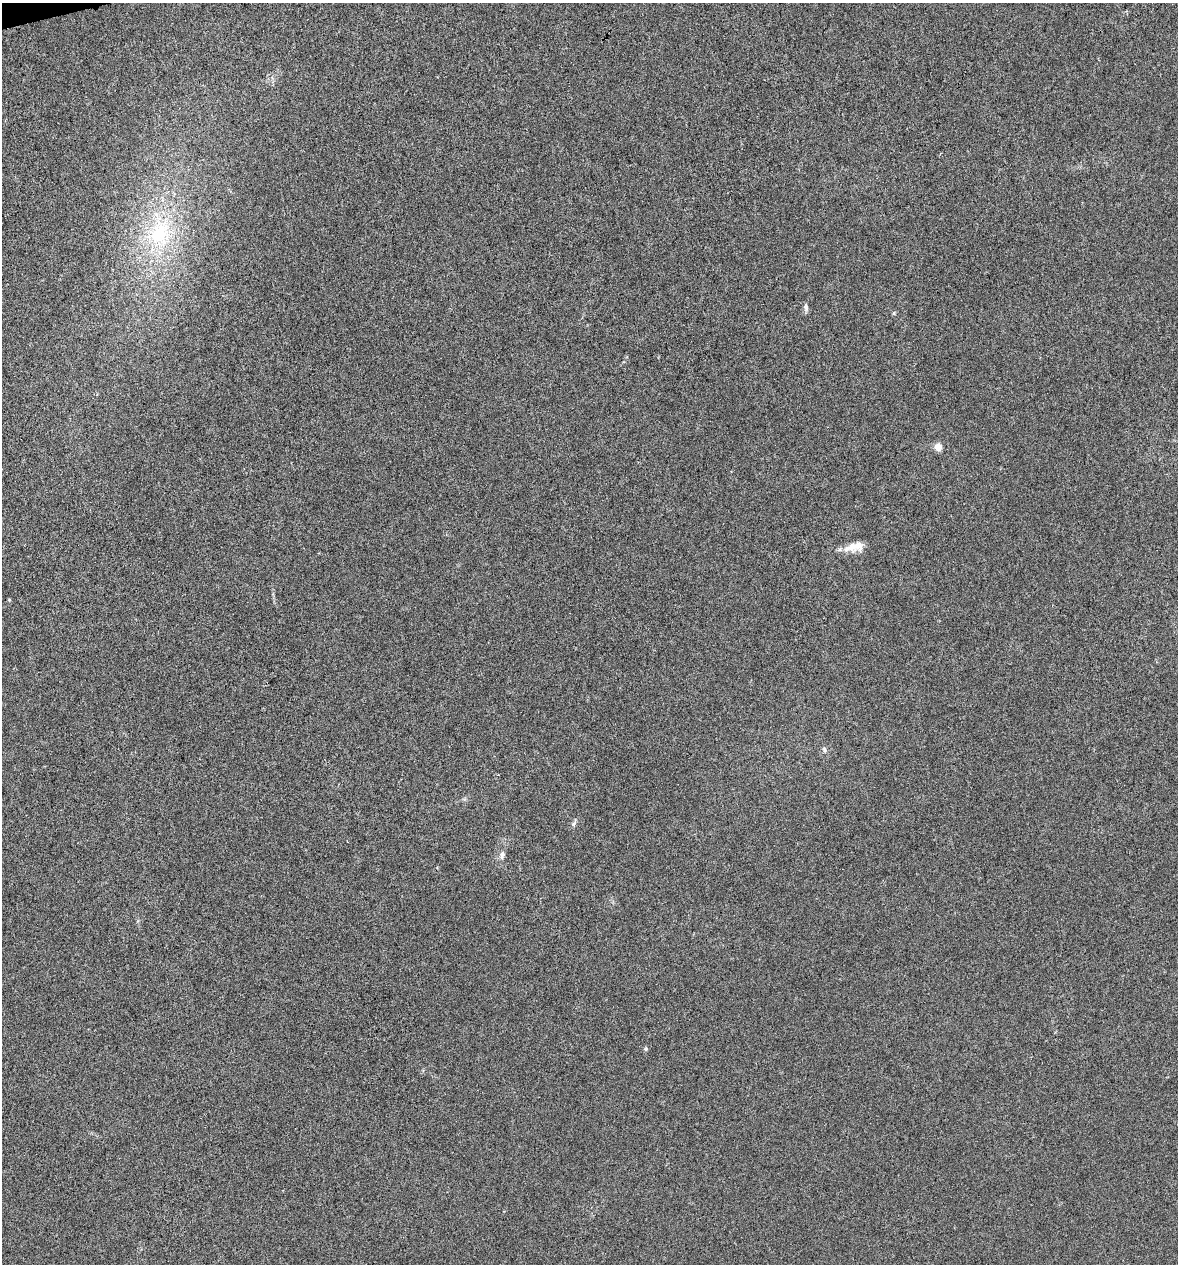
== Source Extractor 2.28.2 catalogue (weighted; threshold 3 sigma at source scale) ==
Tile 11 of 4 x 4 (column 3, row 3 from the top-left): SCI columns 2396-3571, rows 1263-2524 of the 4843 x 5052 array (HDU 1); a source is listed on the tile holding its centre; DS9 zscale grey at full resolution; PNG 1180 x 1266 px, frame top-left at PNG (2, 3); no overlay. Shown black and unused: <1% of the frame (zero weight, under 4 of 8 exposures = <1% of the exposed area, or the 3 px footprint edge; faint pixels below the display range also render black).
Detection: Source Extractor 2.28.2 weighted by HDU 2 'WHT'; one run over the whole footprint, this tile lists its part. Background -0.00911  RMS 0.0022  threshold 0.00881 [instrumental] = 3 sigma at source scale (4.09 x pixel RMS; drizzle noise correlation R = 1.36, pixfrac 0.8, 0.0396/0.0396 arcsec/px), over >= 5 px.
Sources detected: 11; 1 inside a brighter listed object's ellipse — not listed separately; the other 10 listed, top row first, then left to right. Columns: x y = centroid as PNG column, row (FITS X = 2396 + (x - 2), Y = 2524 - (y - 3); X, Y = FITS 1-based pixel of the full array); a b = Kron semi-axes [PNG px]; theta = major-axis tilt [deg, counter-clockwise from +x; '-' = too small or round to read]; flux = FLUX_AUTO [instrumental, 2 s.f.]
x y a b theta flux
160 234 37 31 69 17
806 307 9 6 -72 0.61
894 313 6 4 72 0.23
938 447 9 8 - 1.5
852 547 21 14 13 2.7
9 600 4 4 - 0.17
824 749 7 6 - 0.48
573 824 7 6 - 0.48
502 855 12 7 74 0.89
646 1049 5 4 - 0.37